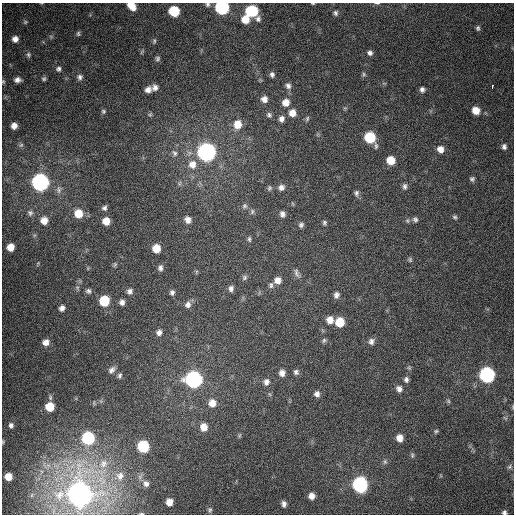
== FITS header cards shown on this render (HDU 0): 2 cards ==
NAXIS1  =                  512
NAXIS2  =                  512

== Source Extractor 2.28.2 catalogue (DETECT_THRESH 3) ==
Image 512 x 512 px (HDU 0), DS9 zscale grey, 1 PNG px = 1 image px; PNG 516 x 516 px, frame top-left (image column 1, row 512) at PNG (2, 3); no overlay
Background 384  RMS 9.9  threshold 29.7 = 3 sigma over >= 5 px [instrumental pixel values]
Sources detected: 138; all 138 listed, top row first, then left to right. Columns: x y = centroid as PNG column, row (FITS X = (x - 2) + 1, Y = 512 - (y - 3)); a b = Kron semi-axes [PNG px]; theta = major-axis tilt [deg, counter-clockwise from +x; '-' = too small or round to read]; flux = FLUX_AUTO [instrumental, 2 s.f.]
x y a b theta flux
377 3 7 3 -1 8.1e+02
207 4 7 6 - 1.8e+03
313 4 5 3 - 6.7e+02
131 6 9 6 -44 9.1e+03
222 8 8 7 - 1.0e+05
174 11 7 7 - 2.9e+04
252 11 9 8 - 4.1e+04
335 13 8 7 - 2.0e+03
245 19 8 8 - 1.1e+04
258 19 10 8 -66 3.1e+03
25 22 5 5 - 9.4e+02
478 28 6 5 - 1.4e+03
78 34 7 5 89 1.2e+03
51 36 6 4 -19 9.2e+02
15 39 6 6 - 3.7e+03
154 41 7 5 89 1.1e+03
142 52 8 3 46 7.4e+02
370 53 7 6 - 2.2e+03
28 55 7 6 - 1.4e+03
157 59 6 5 - 1.4e+03
58 69 7 7 - 2.1e+03
272 74 7 5 -70 1.9e+03
364 74 6 5 - 1.3e+03
80 77 8 8 - 2.4e+03
44 79 6 5 - 1.2e+03
17 80 6 5 - 2.9e+03
3 81 5 4 - 7.5e+02
288 86 8 7 - 2.5e+03
155 87 7 6 - 2.7e+03
492 87 4 2 - 7.2e+03
422 89 6 6 - 2.1e+03
148 90 7 6 - 3.6e+03
264 99 7 7 - 3.8e+03
286 102 8 8 - 5.9e+03
345 108 5 5 - 8.3e+02
476 110 7 7 - 8.4e+03
103 111 6 5 - 1.2e+03
292 113 8 7 - 5.7e+03
150 115 6 5 - 9.6e+02
269 115 7 6 - 1.6e+03
281 119 7 6 - 2.9e+03
307 119 7 5 74 1.2e+03
237 124 10 9 - 9.0e+03
14 126 6 5 - 3.8e+03
370 138 9 7 -56 3.4e+04
21 145 7 4 44 9.4e+02
504 147 8 6 -87 2.2e+03
440 149 8 7 - 5.1e+03
206 152 8 8 - 3.5e+05
174 153 10 7 -51 2.5e+03
391 160 7 7 - 1.2e+04
192 164 11 10 - 7.4e+03
472 179 6 6 - 1.6e+03
40 182 8 8 - 2.8e+05
405 186 9 6 -89 2.2e+03
281 187 8 7 - 3.0e+03
269 188 7 5 64 1.3e+03
59 190 12 7 -85 2.7e+03
356 193 9 6 86 1.9e+03
293 204 6 3 -71 6.5e+02
244 206 7 7 - 1.8e+03
104 208 7 7 - 2.0e+03
252 211 8 6 88 1.6e+03
30 213 7 7 - 1.8e+03
78 213 9 8 - 1.1e+04
282 214 7 6 - 2.6e+03
455 217 6 5 - 1.2e+03
415 219 8 7 - 1.9e+03
44 220 8 8 - 5.8e+03
188 220 8 7 - 3.8e+03
106 221 7 7 - 7.6e+03
324 223 6 5 - 1.3e+03
301 225 7 6 - 1.7e+03
249 239 8 5 -89 1.4e+03
10 247 6 6 - 7.2e+03
156 248 7 7 - 1.0e+04
410 260 7 5 -89 1.1e+03
115 264 7 5 87 1.0e+03
160 268 8 6 80 2.2e+03
196 272 6 4 72 8.3e+02
297 273 14 6 -69 2.7e+03
244 277 8 7 - 1.5e+03
277 280 8 8 - 4.4e+03
271 285 8 6 -89 1.7e+03
231 288 7 6 - 2.3e+03
88 291 7 6 - 1.8e+03
130 291 8 7 - 2.5e+03
172 292 7 6 - 1.9e+03
336 295 8 6 75 2.7e+03
104 301 7 7 - 2.5e+04
122 302 6 5 - 2.7e+03
188 305 9 8 - 3.3e+03
62 308 6 5 - 2.8e+03
330 320 8 7 - 6.0e+03
340 322 7 7 - 1.5e+04
159 332 7 6 - 2.6e+03
324 340 7 5 74 1.2e+03
371 341 8 7 - 2.9e+03
46 342 7 7 - 4.4e+03
409 368 7 5 -69 1.3e+03
111 370 10 6 50 2.5e+03
296 372 6 6 - 1.7e+03
282 373 7 6 - 3.4e+03
487 375 8 8 - 1.7e+05
120 376 7 5 83 1.4e+03
193 379 8 8 - 2.3e+05
406 379 8 7 - 2.2e+03
266 382 8 7 - 2.8e+03
399 389 9 7 -58 3.5e+03
317 394 7 7 - 2.8e+03
448 401 6 5 - 1.1e+03
212 403 8 7 - 6.1e+03
50 407 7 7 - 1.3e+04
513 407 6 3 -72 6.2e+02
505 418 7 4 -36 9.1e+02
11 425 5 4 - 1.7e+03
204 427 8 7 - 6.0e+03
436 431 6 5 - 1.1e+03
239 436 6 4 72 8.0e+02
88 438 8 7 - 6.9e+04
399 438 8 7 - 6.4e+03
3 442 5 3 - 5.2e+02
143 446 8 7 - 4.3e+04
412 455 7 5 -89 1.2e+03
385 462 8 6 -90 1.6e+03
103 463 14 12 47 9.1e+03
510 467 8 5 43 1.4e+03
120 476 12 11 - 6.2e+03
8 477 6 5 - 6.8e+03
146 483 8 7 - 2.6e+03
360 485 8 8 - 1.6e+05
80 494 9 9 - 1.3e+06
312 496 6 6 - 4.1e+03
169 502 6 5 - 5.7e+03
284 504 6 4 -74 2.2e+03
210 510 8 6 -84 1.5e+03
504 512 6 5 - 1.8e+03
141 514 5 3 - 6.7e+02
At the frame edge (FLAGS 8, measured only in part): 10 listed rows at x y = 377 3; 207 4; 313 4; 131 6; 222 8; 3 81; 513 407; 3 442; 504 512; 141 514